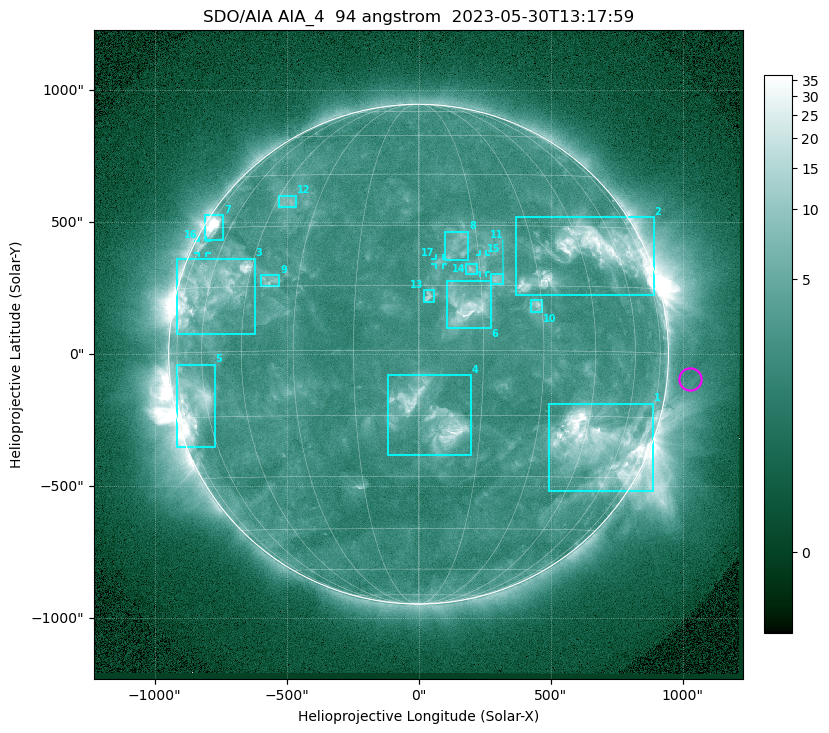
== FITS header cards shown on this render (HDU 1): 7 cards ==
TELESCOP= 'SDO/AIA '           / For AIA: SDO/AIA
INSTRUME= 'AIA_4   '           / For AIA: AIA_ATA1, AIA_ATA2, AIA_ATA3 or AIA_AT
WAVELNTH=                   94 / [angstrom] Wavelength
WAVEUNIT= 'angstrom'           / Wavelength unit: angstrom
DATE-OBS= '2023-05-30T13:17:59.122' / [ISO] Date when observation started; ISO 8
CTYPE1  = 'HPLN-TAN'           / CTYPE1: HPLN
CTYPE2  = 'HPLT-TAN'           / CTYPE2: HPLT

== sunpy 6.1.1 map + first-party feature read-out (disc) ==
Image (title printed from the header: SDO/AIA AIA_4  94 angstrom  2023-05-30T13:17:59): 1024 x 1024 px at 2.4 arcsec/px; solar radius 947 arcsec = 394 px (full disc in frame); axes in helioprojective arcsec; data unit not stated in the header (colour bar unlabelled)
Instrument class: DISC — disc imager (sunpy class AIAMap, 94 A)
Bright regions (active regions / flare kernels): reference = the median radial profile (limb darkening/brightening removed); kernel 9 px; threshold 5 sigma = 3.78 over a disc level ~2.54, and >= 1.15x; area >= 12 px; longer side >= 9 px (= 22 arcsec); searched inside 0.97 R_sun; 17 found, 17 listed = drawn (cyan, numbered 1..; 3 of them under ~33 arcsec drawn as corner ticks so the feature stays visible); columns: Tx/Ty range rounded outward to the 5 arcsec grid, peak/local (2 s.f.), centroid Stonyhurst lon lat
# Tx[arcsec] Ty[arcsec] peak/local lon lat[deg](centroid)
1 495..890 -520..-185 17 +51 -22
2 370..890 220..520 10 +48 +23
3 -915..-620 75..365 7.4 -58 +14
4 -115..200 -385..-80 7.8 +3 -15
5 -920..-770 -350..-40 12 -66 -11
6 105..275 100..280 7.5 +11 +10
7 -810..-740 435..525 16 -70 +30
8 95..190 355..465 3.2 +10 +25
9 -600..-525 255..300 3.9 -38 +16
10 425..470 155..210 4.7 +29 +10
11 270..325 265..305 4.4 +19 +17
12 -530..-465 560..600 3.3 -41 +37
13 20..60 200..245 4.6 +2 +12
14 180..220 305..340 3.9 +13 +19
15 230..255 310..380 3.4 +16 +20
16 -835..-805 385..430 3.6 -72 +25
17 65..90 340..365 3.1 +5 +21
Off-limb structures (1.02-1.3 R_sun): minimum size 162 px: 2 found; the strongest spans PA ~225..305 deg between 1.02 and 1.3 R_sun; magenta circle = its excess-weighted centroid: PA ~265 deg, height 1.09 R_sun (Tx ~1030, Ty ~-90 arcsec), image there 1.5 x the reference